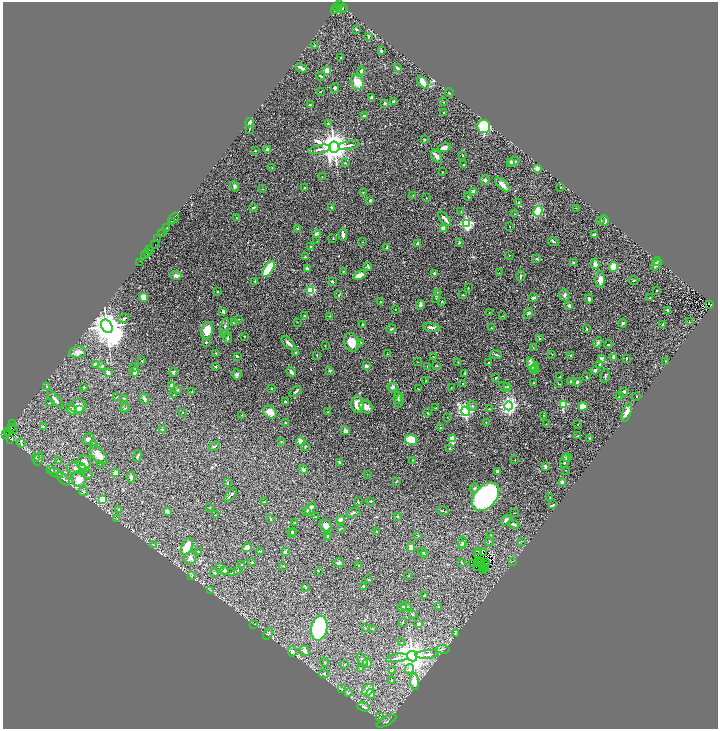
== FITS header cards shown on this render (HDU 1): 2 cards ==
NAXIS1  =                 1431
NAXIS2  =                 1454

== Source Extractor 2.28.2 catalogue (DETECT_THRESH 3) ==
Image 1431 x 1454 px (HDU 1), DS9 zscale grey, zoomed out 1/2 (1 PNG px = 2 x 2 image px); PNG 720 x 731 px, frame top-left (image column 2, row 1454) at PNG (3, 2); each listed source drawn as its Kron ellipse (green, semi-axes under 4 px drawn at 4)
Background 0.458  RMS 0.025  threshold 0.0737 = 3 sigma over >= 5 px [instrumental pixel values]
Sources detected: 473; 35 cannot appear on this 1/2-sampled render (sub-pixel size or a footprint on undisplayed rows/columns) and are neither listed nor drawn; the other 438 listed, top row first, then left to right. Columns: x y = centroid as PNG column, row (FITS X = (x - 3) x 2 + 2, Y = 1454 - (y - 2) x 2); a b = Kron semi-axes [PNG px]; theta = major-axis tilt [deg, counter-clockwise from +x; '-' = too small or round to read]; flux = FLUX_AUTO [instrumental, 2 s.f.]
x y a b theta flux
340 5 3 2 - 190
336 8 2 2 - 20
345 8 2 1 - 20
342 9 5 2 - 72
334 10 3 2 - 56
356 29 4 3 - 4.3
369 36 4 3 - 6.1
314 46 3 2 - 2.3
381 51 3 3 - 5.4
340 58 2 2 - 3.8
301 68 5 2 - 24
397 68 3 2 - 9.1
327 70 2 2 - 120
361 71 4 3 - 7.7
321 76 4 2 - 5.2
358 82 8 6 -62 62
423 82 7 4 -50 42
335 88 5 3 - 8.9
321 92 3 2 - 2.2
449 93 4 2 - 3.7
372 98 4 2 - 17
394 102 3 3 - 17
443 102 2 2 - 1.9
385 103 4 3 - 4.5
310 105 3 2 - 7.8
443 112 2 2 - 2.1
365 116 3 2 - 11
249 123 4 2 - 20
328 124 4 2 - 3.7
484 127 7 6 - 330
249 129 2 1 - 1.8
424 139 2 2 - 7.3
349 145 11 3 11 13
334 147 5 5 - 8600
444 148 7 4 15 26
268 149 2 2 - 50
319 149 11 3 9 15
255 151 2 2 - 3.6
437 156 7 4 -56 17
463 156 3 2 - 2.9
510 162 4 2 - 7.9
514 162 6 3 15 11
345 163 3 2 - 3.4
463 165 2 2 - 3.1
272 168 3 2 - 2
537 168 2 2 - 52
443 172 2 2 - 1.8
322 177 2 2 - 1.6
485 180 4 4 - 7.3
503 185 9 4 -45 25
235 186 5 4 - 7.9
561 187 2 2 - 1.7
304 188 2 2 - 2.6
262 189 4 2 - 2.2
363 192 3 3 - 2.8
473 192 3 3 - 31
413 196 2 1 - 2.4
468 197 4 2 - 3.9
426 198 3 2 - 1.5
370 200 2 2 - 8
519 203 2 2 - 25
331 207 2 2 - 8.5
253 208 4 3 - 4.7
576 208 2 1 - 1.6
461 211 3 2 - 3.2
538 211 5 4 - 170
514 214 2 2 - 1.7
174 218 6 2 56 180
236 218 2 2 - 1.9
445 219 8 3 -49 27
605 220 5 3 - 34
171 221 2 2 - 210
601 221 3 3 - 4.4
467 223 4 3 - 600
510 226 2 1 - 1.4
167 227 3 2 - 250
443 228 3 2 - 30
298 229 3 2 - 5.6
163 232 2 2 - 25
162 234 2 1 - 18
316 234 4 3 - 14
343 235 6 3 -85 22
594 235 3 3 - 11
333 238 3 2 - 2.2
158 239 3 2 - 150
317 241 2 2 - 1.5
363 242 2 2 - 1.9
553 242 6 2 -26 4.3
417 243 3 2 - 8.3
459 243 3 2 - 5.7
155 245 3 2 - 40
311 247 2 2 - 21
387 247 3 3 - 6.7
150 249 3 2 - 120
147 253 3 2 - 150
145 255 4 2 - 66
509 255 3 2 - 1.9
305 257 2 2 - 3.6
537 259 3 3 - 5.5
657 261 4 3 - 4.6
139 262 4 1 - 11
573 262 3 2 - 5
595 264 5 4 - 18
656 265 6 3 50 7.6
368 266 4 2 - 7
614 267 5 4 - 66
269 269 9 4 55 190
307 269 4 3 - 12
344 271 3 3 - 3.6
434 273 3 2 - 6.8
499 273 2 2 - 1.6
176 275 6 4 -15 17
360 275 6 3 21 42
520 276 5 2 - 4.9
600 280 8 4 89 33
633 280 5 2 - 4
255 281 3 2 - 2.7
332 281 2 2 - 8.7
468 288 2 2 - 2.2
311 290 4 4 - 150
656 290 2 1 - 2.6
218 291 2 2 - 3.5
437 292 3 2 - 2.7
339 295 3 2 - 3.3
462 295 2 2 - 2.5
564 295 6 4 -74 11
144 297 4 4 - 70
436 298 3 2 - 3
533 298 5 3 - 8.3
650 298 2 2 - 9
589 299 4 2 - 14
380 302 2 2 - 2.9
442 302 3 2 - 2.6
710 304 2 1 - 8.8
420 305 5 3 - 14
569 305 3 2 - 13
395 309 2 1 - 2.7
668 310 3 2 - 16
223 311 2 2 - 14
489 313 2 1 - 1.4
528 313 5 4 - 7.4
304 315 2 2 - 3.7
330 316 2 2 - 2
503 316 3 2 - 1.8
124 318 5 3 - 6.4
239 319 2 2 - 1.6
297 322 2 2 - 1.4
689 322 3 3 - 3.4
234 323 3 3 - 5.5
622 323 4 3 - 9.3
363 324 3 2 - 6
663 324 3 2 - 5.6
107 326 7 5 -57 9200
225 326 8 4 78 12
431 327 8 3 -3 19
491 328 2 2 - 4.1
587 328 2 2 - 1.9
391 329 5 3 - 4.8
207 330 8 6 76 66
224 333 3 3 - 7.5
245 336 2 1 - 1.4
228 338 5 2 - 8.7
539 338 3 2 - 3.6
206 342 2 2 - 9.9
351 342 9 7 -66 56
361 342 3 2 - 2.2
598 342 5 4 - 7.5
289 343 8 2 -43 17
608 345 4 2 - 3.6
325 346 2 2 - 1.4
533 348 2 2 - 2
78 352 8 6 7 30
216 353 3 3 - 3.3
296 353 4 2 - 5.6
387 354 2 1 - 1.3
552 354 2 2 - 2.4
317 355 3 2 - 2.5
496 355 6 2 -10 5.4
570 355 2 2 - 2
237 356 2 2 - 8.1
433 356 2 2 - 1.4
613 357 3 2 - 10
626 358 2 1 - 3.4
602 359 4 3 - 13
142 360 3 2 - 2.5
666 361 3 2 - 2.1
417 362 3 2 - 1.4
458 362 2 2 - 2.6
488 363 3 3 - 3.4
95 364 3 3 - 12
531 365 7 4 -77 39
600 365 3 2 - 6.2
102 366 4 3 - 8
366 366 3 3 - 16
427 366 2 2 - 1.7
436 366 4 2 - 3.2
134 367 3 2 - 2.5
216 367 3 2 - 5
535 367 4 3 - 5.2
330 370 3 3 - 5.8
534 370 4 3 - 7.3
595 370 4 3 - 9
135 372 5 3 - 23
173 372 4 3 - 6.2
291 372 5 3 - 21
108 373 3 3 - 14
237 374 5 4 - 8.2
465 374 3 3 - 2.8
605 376 7 3 83 6.5
559 377 3 2 - 1.5
586 377 3 2 - 3.6
496 378 2 2 - 3.9
426 381 3 2 - 2.5
570 381 2 2 - 12
577 382 3 2 - 11
534 383 3 2 - 1.9
463 384 2 1 - 2
559 384 3 2 - 2.7
47 386 3 3 - 4.4
172 386 4 3 - 16
508 386 3 2 - 2.7
84 387 2 2 - 2.8
393 387 5 4 - 14
451 387 3 2 - 1.4
505 387 6 3 -30 13
272 388 3 2 - 1.9
418 389 2 2 - 1.9
178 390 3 2 - 2.8
192 391 3 2 - 2.6
295 392 7 2 36 6.5
624 392 5 3 - 9
174 395 3 2 - 2
619 396 3 2 - 3.9
117 397 4 1 - 2
637 397 2 1 - 2.5
124 398 2 2 - 4.1
398 398 6 2 85 4.7
55 399 11 3 -50 18
144 399 6 3 -69 10
399 400 7 3 74 6.1
285 402 2 2 - 12
49 403 3 3 - 3.6
358 404 9 6 -83 61
563 404 3 3 - 200
78 406 8 7 - 48
472 406 5 4 - 6.5
508 406 4 4 - 2000
583 406 4 3 - 50
366 407 7 6 - 28
126 408 3 3 - 3.2
436 408 2 1 - 1.8
71 409 6 4 -53 22
80 409 3 3 - 13
124 409 4 3 - 3.4
489 409 3 2 - 2.1
465 411 5 4 - 1400
183 412 2 2 - 2.5
270 412 7 5 -41 51
328 412 3 2 - 2.4
427 413 2 2 - 4.8
627 413 10 4 73 34
242 415 3 2 - 2.6
543 415 2 1 - 1.5
447 417 2 1 - 1.4
285 423 3 2 - 3.1
486 423 3 2 - 2.6
13 424 2 1 - 45
546 424 2 1 - 1.3
578 424 2 1 - 1.2
43 426 3 2 - 4.7
11 427 3 3 - 250
440 427 3 2 - 1.6
13 430 3 2 - 160
162 430 3 3 - 3.8
8 431 3 2 - 110
345 431 4 4 - 17
6 435 3 3 - 420
577 436 4 2 - 3
589 438 3 2 - 3.9
11 439 3 2 - 190
88 439 7 4 39 11
452 439 3 2 - 120
411 440 6 5 - 120
301 441 4 3 - 34
281 442 3 2 - 2.4
21 443 5 2 - 4
93 444 3 2 - 3.1
214 446 6 3 32 5.9
305 447 4 2 - 4.5
450 449 2 2 - 8.7
98 455 11 6 -49 48
138 456 6 3 70 7.2
36 457 4 3 - 4.1
567 458 4 4 - 8.5
39 459 7 3 73 8.2
413 460 3 2 - 2.6
515 460 2 1 - 1.8
58 461 4 3 - 4.4
565 461 7 3 78 11
339 462 4 2 - 6
84 463 7 7 - 36
100 464 2 2 - 2
545 467 4 2 - 7.3
76 468 10 6 0 30
83 468 4 3 - 32
51 469 3 2 - 2.8
303 469 5 3 - 7.5
566 470 2 1 - 1.3
497 471 3 3 - 8.6
56 473 7 3 -27 10
115 473 3 3 - 48
367 474 2 1 - 1
89 475 3 3 - 3
131 477 5 3 - 13
63 479 8 2 -43 8.5
78 479 8 7 - 58
396 482 3 2 - 3.5
562 482 3 3 - 20
227 483 4 2 - 4.9
474 488 5 4 - 8.5
84 491 5 4 - 10
231 495 8 2 47 8.2
485 497 16 11 48 1300
550 497 2 2 - 2.1
102 499 4 4 - 99
371 501 3 2 - 3.2
264 502 4 2 - 3.3
358 502 3 2 - 2.7
553 505 4 2 - 5.6
209 508 3 2 - 1.9
311 508 7 3 55 21
119 509 3 2 - 3
167 511 4 3 - 8.3
307 511 4 3 - 5
442 511 6 2 -16 3.3
353 513 7 3 20 7.8
514 513 2 2 - 2.4
216 515 3 2 - 2.2
398 516 2 2 - 6.6
315 517 3 2 - 2.1
117 519 3 2 - 3.1
271 519 3 2 - 3.6
340 519 3 3 - 26
506 520 6 3 58 11
295 523 3 2 - 2.1
514 524 6 3 -26 10
325 526 6 5 - 21
342 528 4 2 - 3.5
293 531 3 3 - 6.8
377 531 2 2 - 1.9
292 533 4 3 - 7.1
328 535 3 3 - 5.1
491 535 2 1 - 1.8
418 536 3 2 - 2.5
328 537 3 3 - 7.7
489 541 4 2 - 2
521 541 3 2 - 1.5
463 542 6 3 83 9.1
461 544 3 3 - 4.6
154 545 3 2 - 2.7
187 547 9 5 65 99
247 547 5 3 - 29
411 547 4 3 - 22
260 551 3 2 - 2.6
479 551 2 1 - 3.1
198 552 2 2 - 3.6
285 552 3 3 - 11
423 552 5 2 - 4.9
483 553 3 1 - 0.17
478 554 3 1 - 1.4
425 555 3 3 - 3.4
190 558 7 6 - 18
482 561 2 1 - 1.1
512 561 3 2 - 3.3
252 562 3 3 - 3.8
462 562 2 2 - 3.8
479 562 2 1 - 0.77
338 563 5 4 - 9.9
477 563 2 1 - 1.3
486 563 3 1 - 1
473 564 2 1 - 1.2
484 564 2 1 - 3.3
241 565 3 1 - 1.9
283 566 2 1 - 1.3
358 566 2 1 - 1.5
478 567 2 1 - 1.7
483 567 2 1 - 1.5
220 568 4 3 - 8
485 568 2 1 - 2.6
224 570 4 3 - 20
237 570 2 1 - 1.7
483 570 3 2 - 1.3
318 571 2 2 - 2.1
215 573 4 3 - 6.7
232 573 2 2 - 2.5
409 575 3 2 - 2.2
192 576 4 2 - 3.1
369 579 3 3 - 4.9
363 587 3 2 - 6.9
305 588 2 2 - 4.7
210 590 4 2 - 3.3
424 596 4 2 - 6.4
406 606 5 3 - 5.9
402 607 4 2 - 8.2
439 607 2 2 - 8.8
412 614 3 2 - 6.5
403 622 2 2 - 1.9
254 624 2 1 - 1.1
419 624 3 2 - 15
319 628 12 8 77 700
365 628 3 2 - 2.5
372 628 2 2 - 1.9
268 634 6 3 53 6.1
455 634 4 3 - 4
402 643 3 2 - 4
443 649 7 2 -4 3.7
292 651 5 4 - 15
305 651 5 4 - 19
427 654 11 3 5 14
412 656 5 5 - 8000
397 658 11 3 8 12
363 660 7 4 -52 15
325 662 4 1 - 2.6
367 663 4 4 - 20
345 664 4 2 - 2.7
360 669 2 2 - 3.2
409 669 5 4 - 11
392 670 3 2 - 2.5
324 674 5 4 - 8.6
392 680 3 3 - 3.5
415 681 8 4 -85 84
341 689 4 2 - 3.7
368 690 7 5 42 48
348 693 3 3 - 4.7
371 694 5 3 - 12
363 707 6 3 -17 11
380 717 3 2 - 1.9
387 721 11 4 28 12
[35 sub-pixel or undisplayed-footprint detections neither listed nor drawn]